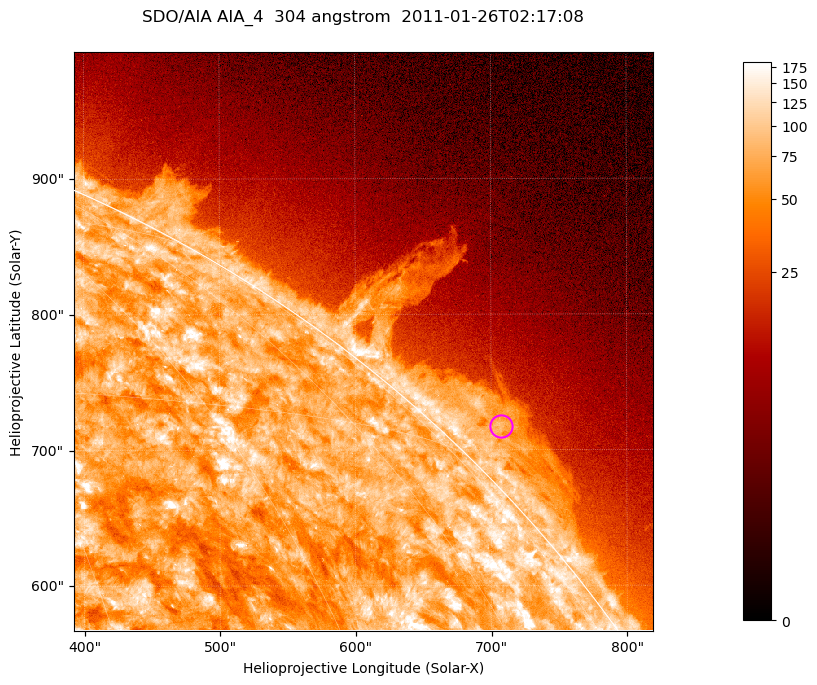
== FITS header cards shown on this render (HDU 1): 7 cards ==
TELESCOP= 'SDO/AIA '           / For AIA: SDO/AIA
INSTRUME= 'AIA_4   '           / For AIA: AIA_ATA1, AIA_ATA2, AIA_ATA3 or AIA_AT
WAVELNTH=                  304 / [angstrom] Wavelength
WAVEUNIT= 'angstrom'           / Wavelength unit: angstrom
DATE-OBS= '2011-01-26T02:17:08.131' / [ISO] Date when observation started; ISO 8
CTYPE1  = 'HPLN-TAN'           / CTYPE1; Typically HPLN
CTYPE2  = 'HPLT-TAN'           / CTYPE2; Typically HPLT

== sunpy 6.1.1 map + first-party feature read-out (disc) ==
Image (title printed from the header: SDO/AIA AIA_4  304 angstrom  2011-01-26T02:17:08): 711 x 711 px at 0.6 arcsec/px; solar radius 975 arcsec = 1624 px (partial field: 2.6% of the solar disc is inside the frame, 42% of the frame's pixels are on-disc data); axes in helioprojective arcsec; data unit not stated in the header (colour bar unlabelled)
Orientation: roll -0.132 deg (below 1 deg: not rotated)
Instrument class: DISC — disc imager (sunpy class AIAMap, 304 A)
Bright regions (active regions / flare kernels): reference = the on-disc median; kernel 7 px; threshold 5 sigma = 122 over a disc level ~73.7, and >= 1.15x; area >= 505 px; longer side >= 9 px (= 5.4 arcsec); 0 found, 0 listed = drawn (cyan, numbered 1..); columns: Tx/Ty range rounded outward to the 2 arcsec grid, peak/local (2 s.f.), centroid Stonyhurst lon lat
Off-limb structures (1.02-1.3 R_sun): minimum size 252 px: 3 found; the strongest spans PA ~310..320 deg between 1.02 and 1.06 R_sun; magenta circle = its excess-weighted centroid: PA ~315 deg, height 1.03 R_sun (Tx ~708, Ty ~718 arcsec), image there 3.2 x the reference